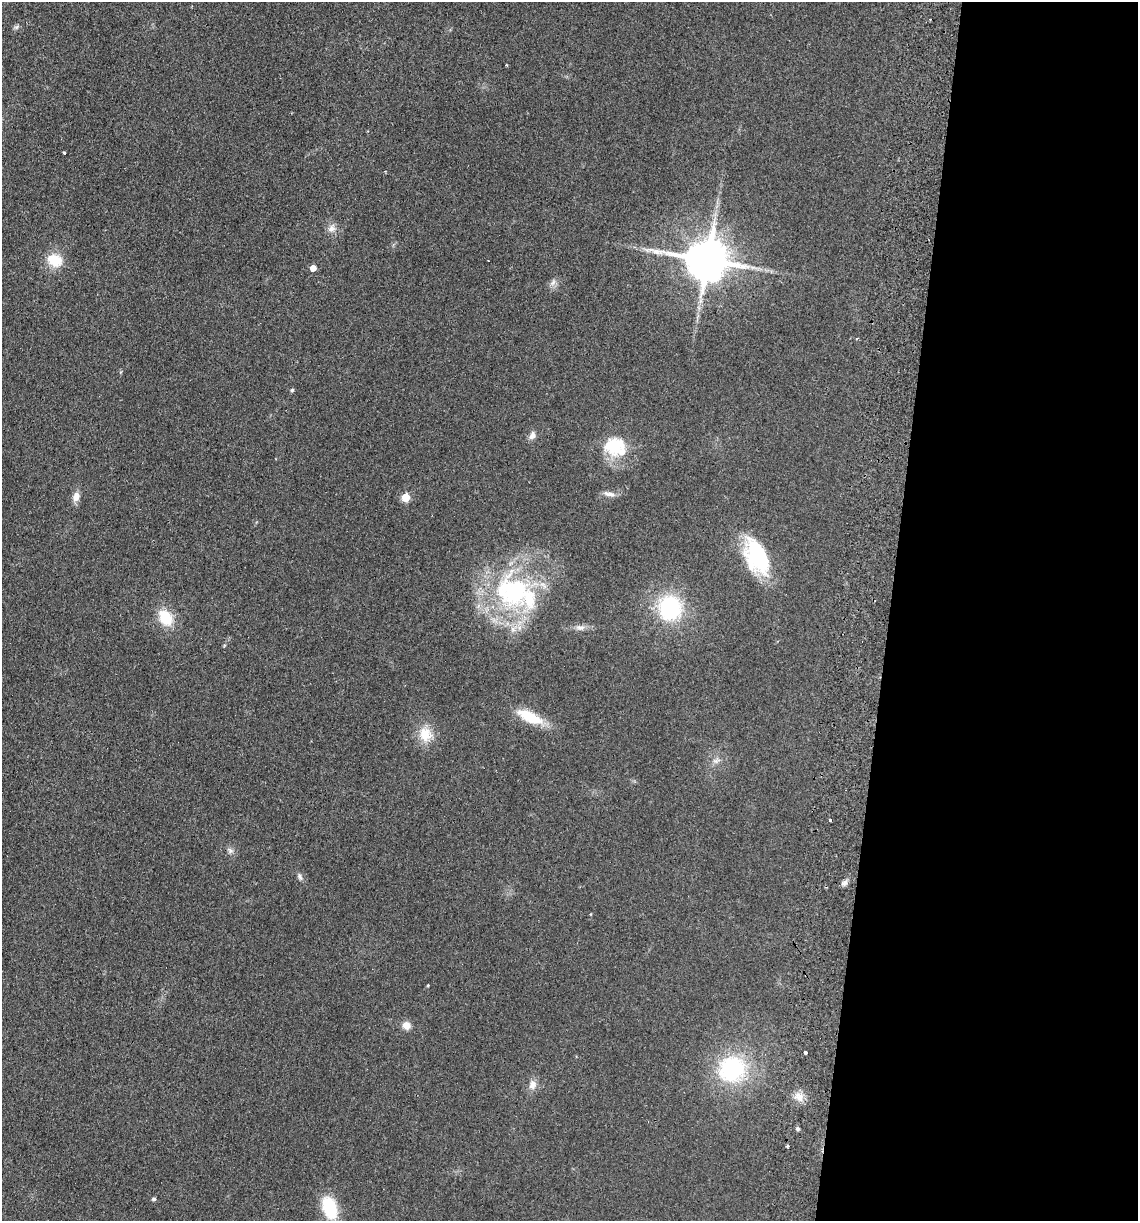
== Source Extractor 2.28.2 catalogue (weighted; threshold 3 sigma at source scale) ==
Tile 12 of 4 x 4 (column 4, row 3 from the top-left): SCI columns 3582-4717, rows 1232-2450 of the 5008 x 4901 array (HDU 1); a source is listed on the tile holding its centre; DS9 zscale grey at full resolution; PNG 1140 x 1223 px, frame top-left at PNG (2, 2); no overlay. Shown black and unused: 22% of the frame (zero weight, under 2 of 3 exposures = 3% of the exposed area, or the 3 px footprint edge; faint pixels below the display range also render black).
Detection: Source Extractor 2.28.2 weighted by HDU 2 'WHT'; one run over the whole footprint, this tile lists its part. Background 0.111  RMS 0.01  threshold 0.0449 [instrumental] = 3 sigma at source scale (4.5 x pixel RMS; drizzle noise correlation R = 1.50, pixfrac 1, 0.05/0.05 arcsec/px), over >= 5 px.
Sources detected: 42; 1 cosmic-ray / hot-pixel residue — not listed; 4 inside a brighter listed object's ellipse — not listed separately; the other 37 listed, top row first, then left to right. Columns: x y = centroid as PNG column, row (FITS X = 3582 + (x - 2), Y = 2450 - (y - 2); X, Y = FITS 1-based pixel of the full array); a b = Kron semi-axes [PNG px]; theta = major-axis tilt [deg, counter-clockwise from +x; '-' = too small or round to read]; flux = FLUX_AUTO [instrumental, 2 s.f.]
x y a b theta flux
16 27 7 5 44 2.1
64 153 3 3 - 2.3
332 228 12 9 60 5.9
55 260 15 12 -22 24
707 260 13 11 -11 3900
313 268 5 4 - 9.8
553 283 11 6 46 3.9
857 338 4 3 - 0.99
292 390 5 5 - 1.4
532 435 11 7 66 4.7
614 447 27 22 54 35
609 494 17 6 -10 4.8
76 497 12 8 73 6.8
406 497 5 5 - 31
757 556 38 22 -66 80
513 592 53 48 -33 150
670 608 26 24 -76 83
166 618 17 12 -56 29
580 628 14 7 -7 5.3
530 717 35 12 -24 29
425 734 19 17 -75 19
716 761 10 6 20 3.7
830 820 3 3 - 4.2
230 851 9 6 -49 3.1
300 877 11 5 -65 2.7
845 882 8 6 15 3.2
590 914 3 3 - 0.81
428 985 3 3 - 0.81
406 1025 9 8 - 8
805 1053 3 3 - 13
732 1069 24 22 44 100
532 1085 12 9 68 7.1
799 1097 14 10 -43 8.3
798 1129 4 4 - 2.3
788 1146 5 3 - 0.94
154 1199 6 4 14 1.5
329 1208 23 14 -72 41